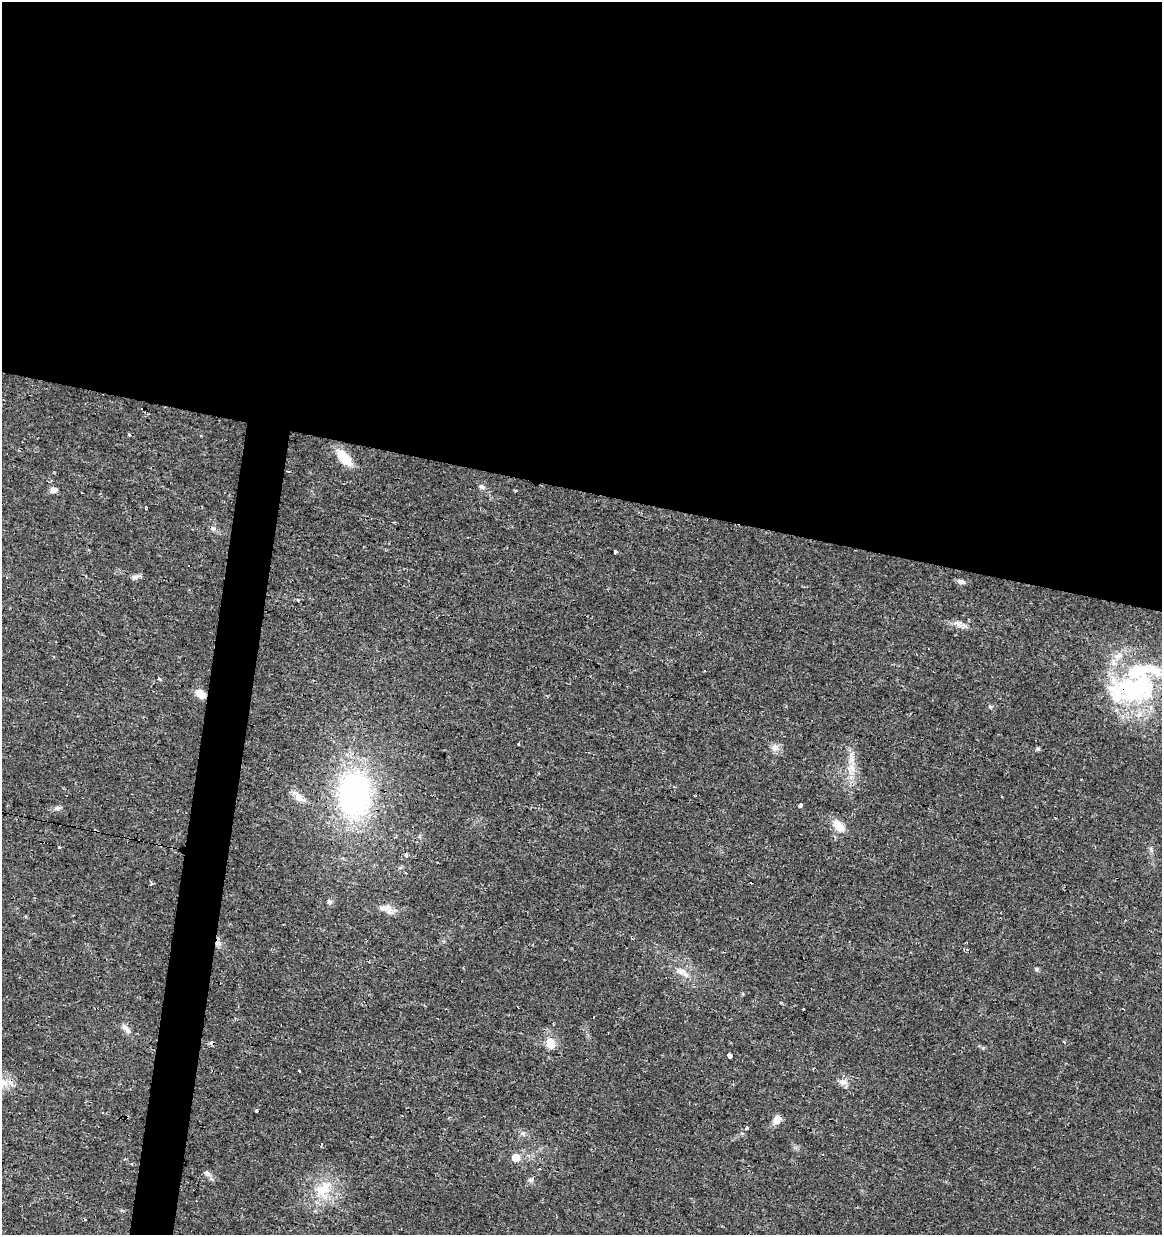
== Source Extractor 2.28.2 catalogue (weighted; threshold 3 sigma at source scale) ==
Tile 3 of 4 x 4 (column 3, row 1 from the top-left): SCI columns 2602-3761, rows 3700-4932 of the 5143 x 4939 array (HDU 1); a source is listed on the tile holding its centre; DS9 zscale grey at full resolution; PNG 1164 x 1237 px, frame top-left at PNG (2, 2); no overlay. Shown black and unused: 42% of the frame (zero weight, under 2 of 3 exposures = <1% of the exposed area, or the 3 px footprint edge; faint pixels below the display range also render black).
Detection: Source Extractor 2.28.2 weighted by HDU 2 'WHT'; one run over the whole footprint, this tile lists its part. Background 0.0131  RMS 0.0031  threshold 0.0138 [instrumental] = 3 sigma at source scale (4.5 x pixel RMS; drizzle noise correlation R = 1.50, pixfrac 1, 0.0396/0.0396 arcsec/px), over >= 5 px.
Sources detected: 64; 13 cosmic-ray / hot-pixel residue — not listed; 4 inside a brighter listed object's ellipse — not listed separately; the other 47 listed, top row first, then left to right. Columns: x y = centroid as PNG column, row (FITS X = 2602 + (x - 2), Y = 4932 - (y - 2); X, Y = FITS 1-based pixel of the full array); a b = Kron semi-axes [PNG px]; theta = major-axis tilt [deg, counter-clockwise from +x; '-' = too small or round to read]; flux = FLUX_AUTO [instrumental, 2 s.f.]
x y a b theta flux
129 435 3 3 - 0.64
344 457 23 10 -47 6.6
482 487 9 5 -19 0.81
53 490 7 7 - 1.5
146 508 4 3 - 0.41
213 528 7 5 -42 0.73
615 552 3 3 - 0.58
135 577 10 7 11 1.1
961 582 10 6 -11 1
958 624 12 6 -22 1.6
160 679 3 3 - 1.6
1133 688 80 36 18 46
200 694 11 8 -41 3.3
990 706 6 4 -2 0.42
518 744 3 3 - 0.53
775 747 11 9 10 1.8
1038 749 5 4 - 0.55
851 769 17 11 87 4.1
355 794 46 33 -90 71
694 796 4 2 - 0.35
298 797 23 9 -45 2.7
800 805 4 4 - 2.8
58 808 8 7 - 0.84
838 825 16 9 -47 4.5
59 847 4 3 - 1.5
1151 850 8 4 -75 0.64
330 902 8 6 -53 0.7
389 911 15 10 -44 2.6
218 943 8 7 - 1.2
1036 969 6 5 - 0.5
683 972 21 9 -29 3.1
781 1003 3 3 - 0.33
126 1029 17 6 -49 1.7
550 1043 16 11 -70 3.7
730 1056 3 3 - 17
299 1071 3 3 - 0.68
844 1082 13 8 5 1.8
256 1111 3 3 - 1.7
777 1120 11 7 61 2.6
746 1128 3 3 - 1.5
321 1145 4 3 - 0.79
516 1157 7 6 - 4.6
539 1169 3 3 - 0.45
207 1173 8 7 - 1.1
531 1180 8 6 2 0.79
323 1189 29 21 59 11
85 1219 3 3 - 0.79
Overlapping masked pixels (flux is a lower limit): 3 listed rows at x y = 1133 688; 200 694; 218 943
Isophote crosses this tile's border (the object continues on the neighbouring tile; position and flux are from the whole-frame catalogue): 1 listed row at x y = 1133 688